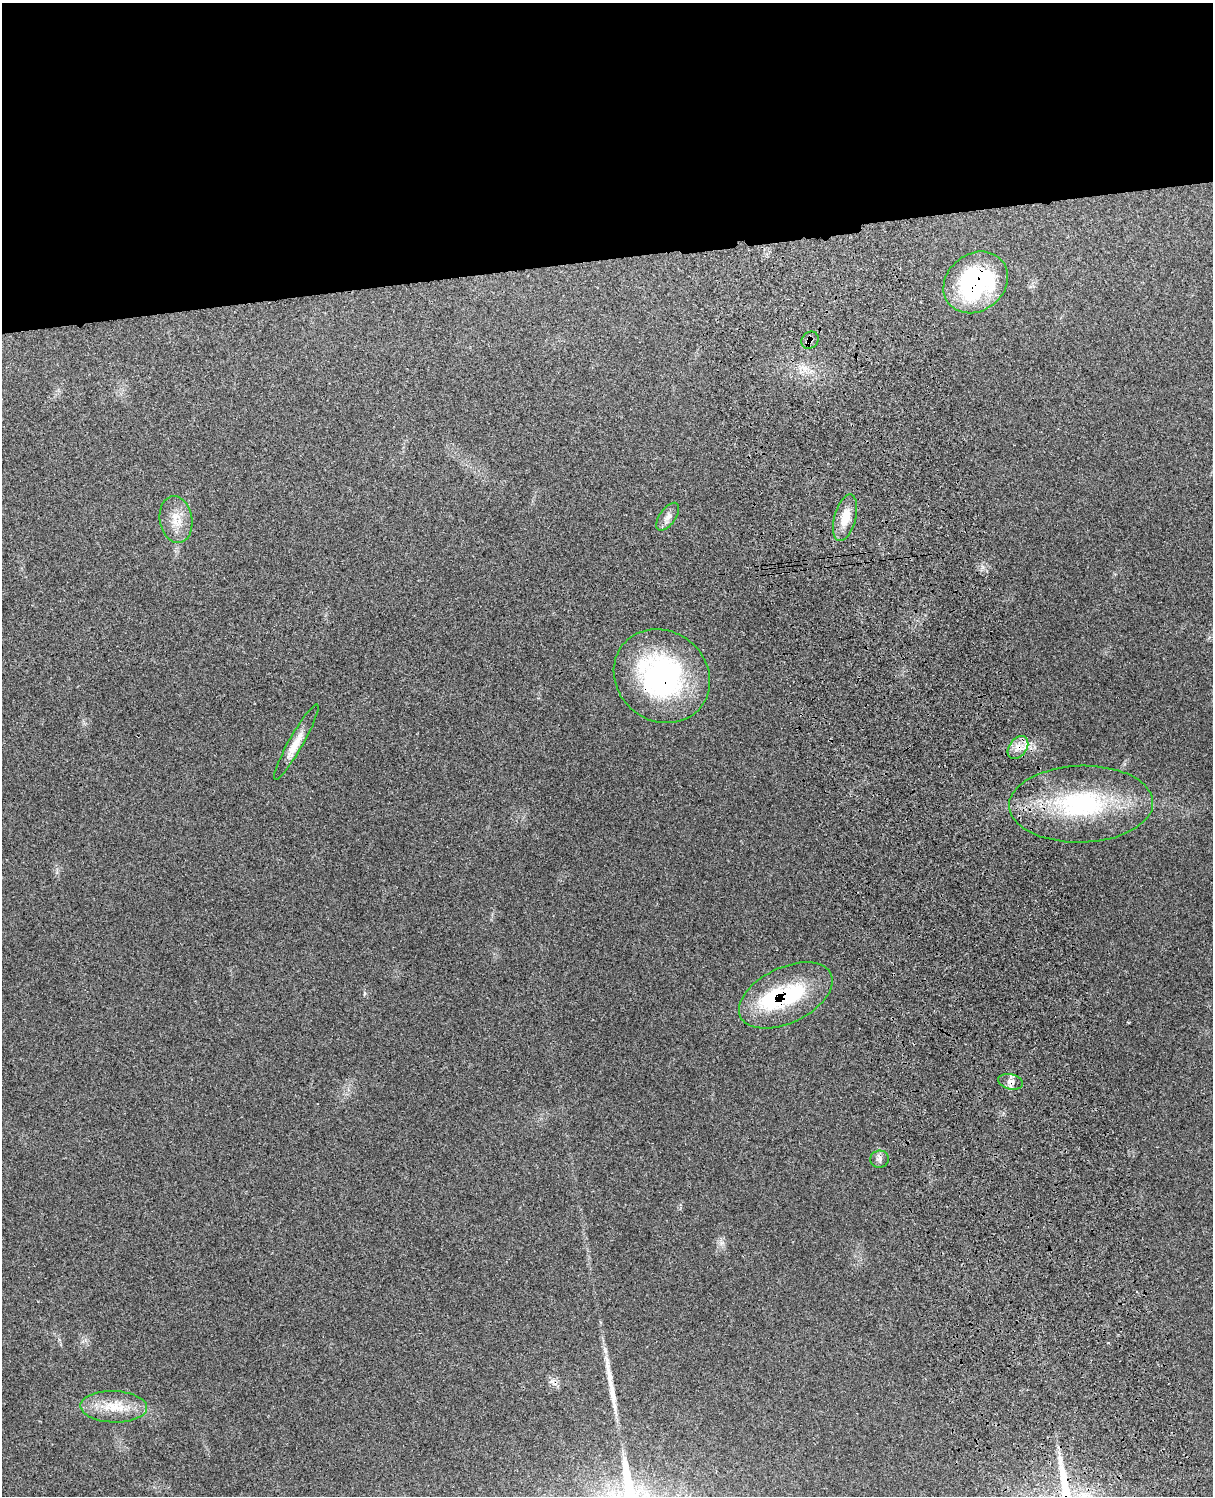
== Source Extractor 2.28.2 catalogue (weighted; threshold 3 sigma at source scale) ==
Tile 2 of 4 x 3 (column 2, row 1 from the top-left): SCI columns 1328-2538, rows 3154-4647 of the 5085 x 4920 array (HDU 1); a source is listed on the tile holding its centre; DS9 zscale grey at full resolution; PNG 1215 x 1498 px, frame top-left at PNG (2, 3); each listed source drawn as its Kron ellipse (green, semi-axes under 4 px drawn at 4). Shown black and unused: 17% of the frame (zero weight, under 3 of 4 exposures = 6% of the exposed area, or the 3 px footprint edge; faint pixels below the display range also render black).
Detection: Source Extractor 2.28.2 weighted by HDU 2 'WHT'; one run over the whole footprint, this tile lists its part. Background 0.27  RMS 0.0091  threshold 0.0411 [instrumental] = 3 sigma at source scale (4.5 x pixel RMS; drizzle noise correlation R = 1.50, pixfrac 1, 0.05/0.05 arcsec/px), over >= 5 px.
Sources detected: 15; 1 long thin detection or spike segment (spike, bleed or trail) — neither listed nor drawn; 1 inside a brighter listed object's ellipse — not listed separately; the other 13 listed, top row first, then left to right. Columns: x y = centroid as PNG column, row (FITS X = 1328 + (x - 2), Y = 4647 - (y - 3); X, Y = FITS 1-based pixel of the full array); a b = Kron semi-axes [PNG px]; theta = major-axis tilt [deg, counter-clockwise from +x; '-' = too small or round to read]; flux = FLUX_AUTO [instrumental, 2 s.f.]
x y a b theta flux
976 282 34 28 38 120
810 340 9 8 - 3.8
668 517 16 8 55 5.6
845 518 24 10 75 15
176 520 23 16 -81 16
662 676 50 45 -39 170
296 742 43 7 60 13
1018 747 12 8 53 8
1081 804 72 38 2 130
786 995 50 27 26 82
1011 1082 12 7 -13 5
879 1159 9 8 - 3.3
114 1407 33 15 -2 24
Overlapping masked pixels (flux is a lower limit): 6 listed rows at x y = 976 282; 810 340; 662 676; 1018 747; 786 995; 1011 1082
Unlisted compact peaks at least as high as the median listed source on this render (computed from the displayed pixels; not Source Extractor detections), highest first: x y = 722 1243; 983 567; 365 993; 1108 1343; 59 1339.